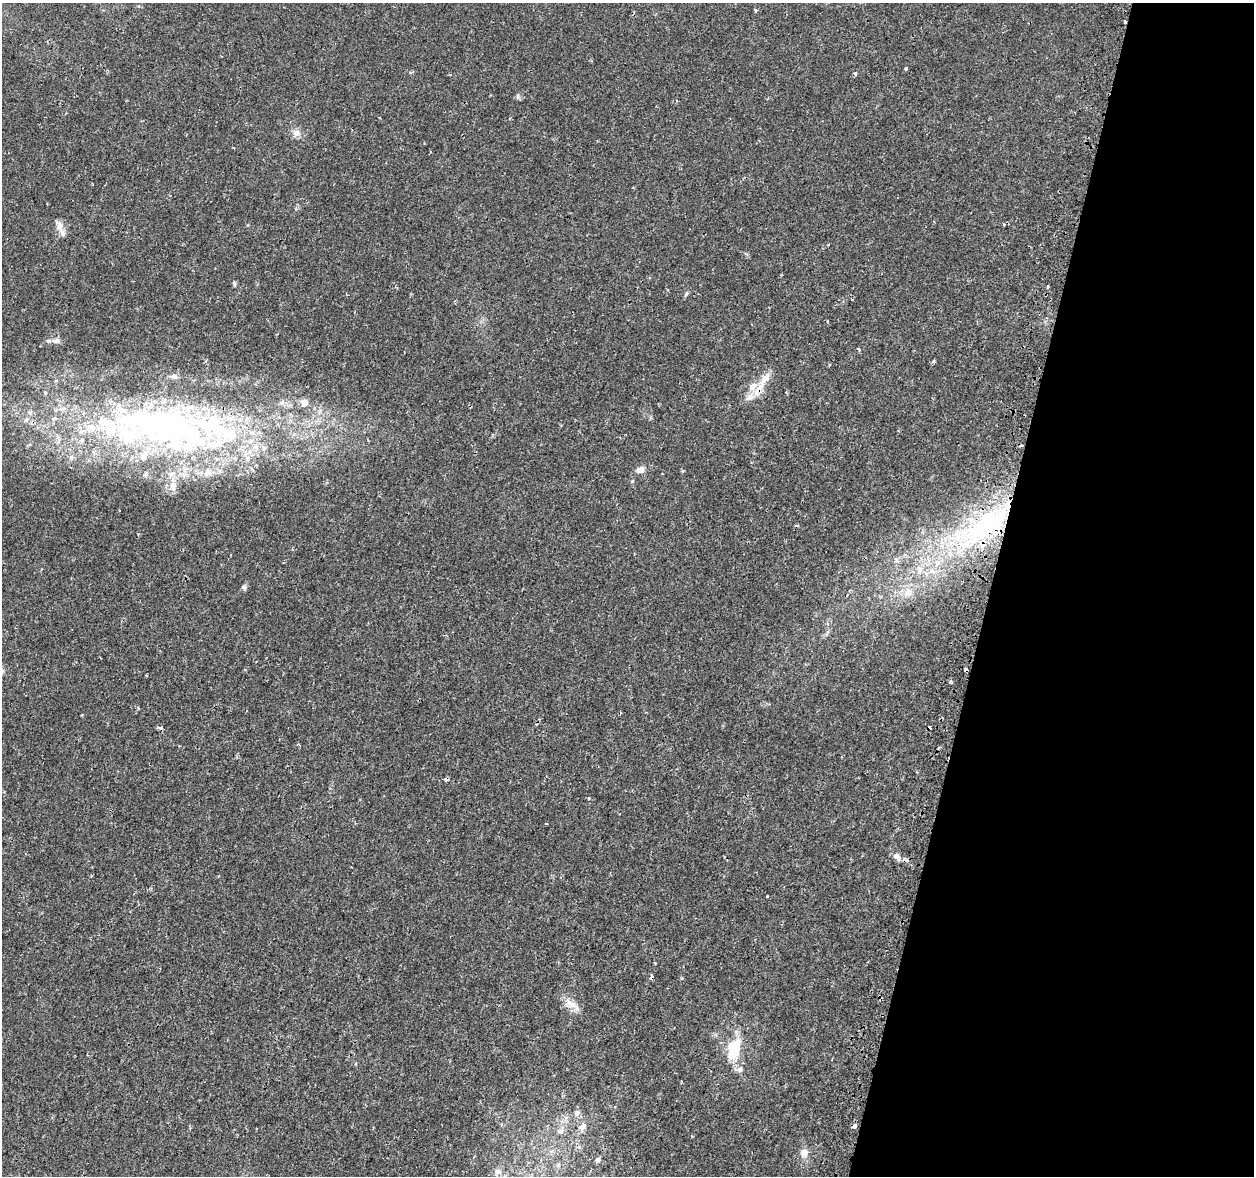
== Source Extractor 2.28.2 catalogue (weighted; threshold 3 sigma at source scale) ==
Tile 8 of 4 x 4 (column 4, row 2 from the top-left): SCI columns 3802-5053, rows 2674-3847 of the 5090 x 5288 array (HDU 1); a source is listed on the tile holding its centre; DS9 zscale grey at full resolution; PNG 1256 x 1178 px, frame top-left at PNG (2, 3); no overlay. Shown black and unused: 21% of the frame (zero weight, under 2 of 3 exposures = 3% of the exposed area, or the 3 px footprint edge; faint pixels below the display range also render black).
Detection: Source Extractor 2.28.2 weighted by HDU 2 'WHT'; one run over the whole footprint, this tile lists its part. Background 0.00636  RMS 0.0022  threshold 0.0097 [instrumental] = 3 sigma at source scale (4.5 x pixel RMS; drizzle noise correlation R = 1.50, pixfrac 1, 0.0396/0.0396 arcsec/px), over >= 5 px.
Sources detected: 60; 5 cosmic-ray / hot-pixel residue — not listed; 15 inside a brighter listed object's ellipse — not listed separately; the other 40 listed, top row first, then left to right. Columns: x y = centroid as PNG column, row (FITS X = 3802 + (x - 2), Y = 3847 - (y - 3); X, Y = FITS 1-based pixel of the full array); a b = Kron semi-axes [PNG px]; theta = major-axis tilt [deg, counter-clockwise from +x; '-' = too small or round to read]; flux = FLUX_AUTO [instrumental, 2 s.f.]
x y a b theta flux
755 10 3 3 - 0.71
1124 21 3 2 - 0.31
906 68 3 3 - 0.6
855 73 5 4 - 0.4
518 97 8 4 82 0.35
296 133 10 9 - 1.2
1004 224 3 3 - 0.23
59 225 12 9 83 1.4
234 284 8 3 -77 0.27
686 293 7 5 49 0.4
827 321 4 2 - 0.17
56 341 11 7 0 0.89
859 350 5 3 - 0.23
933 361 3 3 - 0.55
829 365 4 3 - 0.18
759 389 29 9 55 3.3
304 403 10 10 - 1.4
164 427 188 58 -11 130
640 470 10 7 16 1.4
986 525 78 29 31 39
920 570 11 6 80 1
244 587 7 6 - 0.47
908 592 12 10 60 1.9
965 669 3 3 - 1.2
146 675 3 2 - 0.15
950 682 5 4 - 0.31
589 798 3 3 - 0.36
896 856 10 8 -31 1.1
651 977 4 3 - 1.7
571 1004 20 9 -20 2.1
734 1048 28 15 73 7.5
740 1070 8 7 - 0.79
577 1113 9 8 - 0.87
583 1126 10 8 35 1
854 1127 4 3 - 2.2
560 1131 9 8 - 1.1
804 1153 12 9 -84 1.5
598 1160 7 6 - 0.76
558 1165 7 4 89 0.44
498 1172 10 8 6 1.2
Overlapping masked pixels (flux is a lower limit): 7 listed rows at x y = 1124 21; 759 389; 164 427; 986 525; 965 669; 651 977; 854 1127
Unlisted compact peaks at least as high as the median listed source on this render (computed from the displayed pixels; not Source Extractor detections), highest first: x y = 767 896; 632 481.